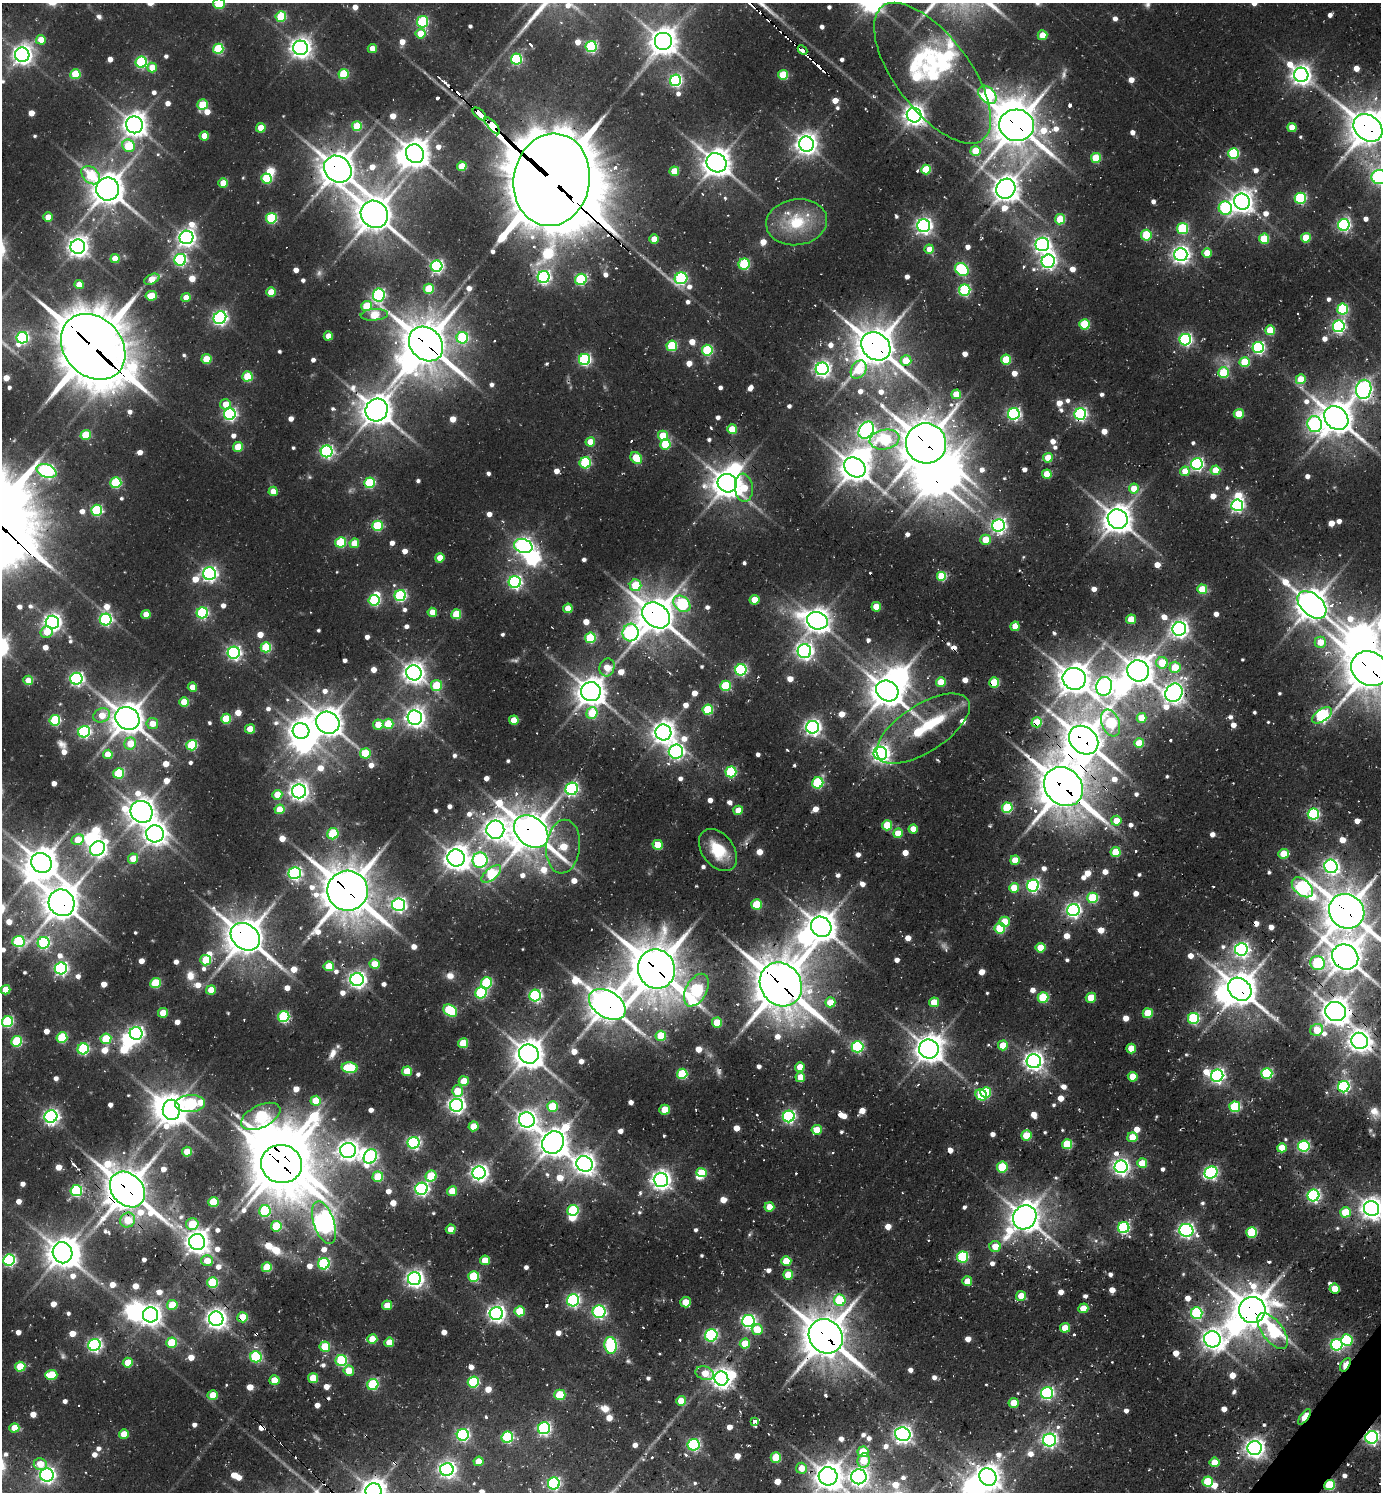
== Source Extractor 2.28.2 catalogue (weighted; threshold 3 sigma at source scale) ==
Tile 6 of 4 x 4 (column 2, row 2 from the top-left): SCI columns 1681-3059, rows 3048-4537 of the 6039 x 6026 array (HDU 1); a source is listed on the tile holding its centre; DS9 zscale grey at full resolution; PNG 1383 x 1494 px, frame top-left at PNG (2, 3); each listed source drawn as its Kron ellipse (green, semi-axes under 4 px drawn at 4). Shown black and unused: <1% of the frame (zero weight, under 2 of 3 exposures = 4% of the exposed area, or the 3 px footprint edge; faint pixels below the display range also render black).
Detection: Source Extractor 2.28.2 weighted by HDU 2 'WHT'; one run over the whole footprint, this tile lists its part. Background 0.117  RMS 0.011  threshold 0.0503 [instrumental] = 3 sigma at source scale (4.5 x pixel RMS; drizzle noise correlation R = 1.50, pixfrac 1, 0.05/0.05 arcsec/px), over >= 5 px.
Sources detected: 1004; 9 too faint to see at this stretch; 35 inside a brighter object's white glare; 23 cosmic-ray / hot-pixel residue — neither listed nor drawn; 8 inside a brighter listed object's ellipse — not listed separately; of the other 929, all 500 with FLUX_AUTO >= 17.9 (the completeness limit of this list) listed and drawn (429 fainter detections not listed), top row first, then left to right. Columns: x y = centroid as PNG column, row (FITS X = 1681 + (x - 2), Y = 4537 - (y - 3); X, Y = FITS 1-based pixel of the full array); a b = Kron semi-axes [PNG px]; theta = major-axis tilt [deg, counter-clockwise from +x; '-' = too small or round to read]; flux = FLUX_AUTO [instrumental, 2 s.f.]
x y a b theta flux
219 3 5 5 - 65
281 16 5 5 - 68
423 22 5 5 - 110
421 34 5 5 - 27
1042 35 5 5 - 30
41 40 5 4 - 22
663 41 9 9 - 1300
591 47 5 5 - 140
300 48 7 7 - 760
218 49 5 5 - 85
372 49 4 4 - 19
802 50 5 3 - 36
22 55 7 7 - 720
516 59 5 5 - 140
141 62 6 5 - 150
152 68 5 5 - 24
932 73 83 37 -53 120
75 74 5 5 - 52
343 74 5 5 - 68
783 75 5 5 - 53
1301 75 7 7 - 710
676 80 6 5 - 170
987 95 10 7 -47 170
202 105 5 5 - 49
479 114 8 3 -42 480
914 115 7 7 - 820
135 125 8 8 - 1000
1017 125 17 15 -5 2900
357 126 5 5 - 58
492 126 11 4 -48 790
1292 127 4 4 - 24
261 128 5 4 - 29
1368 128 16 12 -39 2300
204 136 4 4 - 24
806 144 7 7 - 860
129 146 6 6 - 65
976 151 5 5 - 46
1233 153 5 5 - 110
415 154 10 8 -56 1500
1096 158 5 5 - 51
716 163 10 9 - 1400
462 166 5 4 - 39
338 169 14 12 -42 2200
926 169 5 5 - 48
674 171 5 4 - 32
91 175 11 7 -44 47
1379 177 7 7 - 270
267 178 5 5 - 84
552 180 46 38 80 13000
223 183 5 4 - 27
108 189 11 11 - 1800
1006 189 10 9 - 1300
1300 198 5 5 - 130
1242 202 8 7 - 960
1225 208 7 6 - 160
374 214 14 13 - 2100
48 217 4 4 - 20
271 218 5 5 - 100
1060 219 5 5 - 45
797 222 30 23 9 58
1344 225 6 5 - 240
924 226 6 6 - 440
1182 228 5 5 - 100
1146 235 5 5 - 51
186 237 7 6 - 550
1306 238 5 5 - 38
654 239 4 4 - 22
1264 239 5 5 - 52
1042 244 7 6 - 410
78 247 7 7 - 790
929 249 4 4 - 18
1207 253 4 4 - 26
1181 255 6 6 - 540
115 259 4 4 - 25
180 260 6 6 - 190
1048 261 7 6 - 400
744 264 5 5 - 94
437 266 6 5 - 220
962 269 7 6 - 140
544 277 6 6 - 260
681 278 6 6 - 190
152 279 8 4 25 23
581 279 6 5 - 110
79 284 4 4 - 20
429 289 5 5 - 53
965 290 6 5 - 140
271 292 5 4 - 30
379 295 6 6 - 210
151 296 6 4 7 34
186 298 4 4 - 19
367 306 5 5 - 49
1343 309 5 5 - 100
374 315 13 6 5 47
220 318 7 6 - 320
1084 324 5 5 - 74
1339 326 6 5 - 250
1270 330 5 5 - 39
328 336 4 4 - 18
22 338 6 5 - 170
462 338 6 5 - 120
1185 340 6 5 - 210
426 344 19 15 -46 3200
672 346 5 5 - 84
876 346 16 13 -38 2600
93 347 36 29 -48 6300
1258 348 5 5 - 210
707 350 5 5 - 100
206 359 5 5 - 34
585 359 6 5 - 180
1006 360 5 5 - 45
906 361 5 5 - 26
1245 362 5 5 - 51
822 369 6 6 - 400
859 370 10 7 58 53
1223 373 5 5 - 65
247 376 5 5 - 57
1301 379 5 5 - 40
1364 389 10 7 77 510
956 394 5 4 - 27
225 404 5 5 - 20
377 410 11 11 - 1800
230 414 6 5 - 230
1014 414 6 5 - 240
1080 414 6 5 - 240
1239 414 5 5 - 36
1336 418 13 10 -42 1900
1315 424 8 7 - 290
732 429 5 5 - 32
866 430 9 7 56 500
86 435 5 5 - 47
663 436 5 5 - 37
884 439 15 10 10 110
590 442 5 4 - 25
926 443 20 20 - 3200
665 444 5 5 - 66
238 447 5 5 - 40
327 451 6 6 - 230
636 458 6 5 - 53
1048 458 5 5 - 29
585 463 6 5 - 96
1197 464 6 5 - 230
855 467 11 9 -34 1500
1215 470 5 4 - 31
46 471 10 6 -20 310
1185 471 5 4 - 24
1047 474 5 4 - 34
116 483 5 5 - 94
369 483 5 5 - 100
727 483 10 9 - 1700
744 488 14 9 -84 36
1134 489 5 5 - 26
273 491 4 4 - 20
1237 505 6 6 - 260
96 510 5 5 - 110
1118 519 10 9 - 1500
377 526 5 5 - 92
999 526 6 6 - 360
985 540 5 5 - 28
341 542 5 5 - 81
354 543 5 4 - 27
523 546 9 7 -19 450
440 558 4 4 - 21
209 574 6 6 - 350
942 576 5 5 - 58
515 582 6 6 - 250
635 585 6 5 - 46
1202 589 5 5 - 46
400 595 6 5 - 160
374 600 5 5 - 130
754 600 5 4 - 22
682 604 9 7 -42 140
1312 605 17 10 -41 1800
876 607 5 4 - 26
568 608 5 4 - 24
432 612 5 4 - 21
202 613 5 5 - 140
146 614 4 4 - 21
456 614 5 5 - 50
656 615 15 11 -39 2200
1131 619 5 5 - 27
106 620 6 6 - 200
817 621 10 8 -18 1000
52 622 6 6 - 540
1015 626 5 4 - 19
1179 629 7 6 - 550
46 632 6 5 - 18
631 633 9 8 - 320
590 638 5 5 - 80
1320 642 5 5 - 25
266 647 5 5 - 74
804 651 7 7 - 470
234 653 6 6 - 290
1162 663 6 5 - 44
607 667 9 7 72 20
1175 667 5 5 - 40
1370 669 19 16 -30 3000
741 670 6 5 - 190
1138 671 11 10 - 1600
414 673 8 7 - 890
76 679 6 6 - 290
1074 679 11 11 - 1600
28 680 5 4 - 19
941 682 5 4 - 32
994 682 5 5 - 55
436 685 5 5 - 49
725 686 5 5 - 73
1104 686 9 8 - 590
192 687 4 4 - 18
887 691 12 10 -34 1900
591 692 10 9 - 1500
1174 693 9 8 - 790
184 702 5 4 - 35
708 710 5 5 - 75
592 713 6 5 - 46
102 715 8 7 - 23
1322 715 11 6 34 220
127 718 12 11 - 1900
415 718 7 7 - 720
1141 718 5 5 - 25
226 719 5 5 - 51
55 720 5 5 - 100
514 720 5 4 - 24
1037 722 5 5 - 43
328 723 12 10 -29 1600
1110 723 14 8 -69 110
152 724 6 5 - 18
388 724 5 5 - 54
378 725 5 5 - 22
812 727 6 6 - 450
250 729 5 4 - 27
923 729 53 23 33 110
301 731 8 8 - 990
84 732 6 5 - 200
663 732 8 8 - 970
1084 740 16 13 -42 2500
130 743 6 6 - 27
1139 743 5 5 - 38
192 745 5 5 - 88
676 752 7 7 - 300
365 753 5 5 - 50
880 753 7 6 - 580
108 754 5 4 - 26
731 772 5 5 - 110
119 773 5 5 - 76
818 783 6 5 - 110
1063 787 21 18 -47 3400
572 789 6 6 - 210
299 791 7 7 - 630
277 795 5 5 - 26
1007 808 5 5 - 85
280 809 5 5 - 28
738 810 5 4 - 23
142 812 11 10 - 1300
1313 814 5 5 - 150
1116 821 5 5 - 24
887 825 5 5 - 44
913 829 4 4 - 18
495 830 9 9 - 880
531 832 19 14 -40 2700
898 833 5 5 - 27
155 834 9 8 - 970
333 834 5 5 - 71
78 840 6 5 - 26
658 845 5 5 - 29
563 847 27 17 84 62
97 848 8 6 38 470
718 850 24 15 -53 40
1116 852 5 5 - 44
1284 854 5 5 - 34
456 858 9 8 - 1200
133 859 5 5 - 27
480 860 7 7 - 230
1015 860 5 4 - 26
41 863 11 9 -37 1800
1331 866 7 6 - 360
295 873 6 6 - 250
491 874 12 6 40 88
1033 886 6 6 - 240
1302 887 12 7 -41 380
1014 888 5 5 - 28
348 891 20 20 - 3500
1093 898 5 5 - 77
62 903 14 12 -59 2200
757 904 5 5 - 57
399 905 6 6 - 300
1073 910 6 6 - 330
1347 911 18 16 -37 2800
1005 922 5 5 - 31
821 927 11 9 -44 1700
1000 928 5 5 - 66
245 937 16 12 -38 2900
18 941 6 5 - 120
43 943 6 5 - 170
1041 948 5 5 - 34
1241 949 6 6 - 330
1345 957 13 12 - 1800
206 960 5 5 - 52
1318 963 7 7 - 130
375 964 5 5 - 30
329 966 5 5 - 37
61 968 6 6 - 250
656 969 20 18 -68 3900
357 980 6 6 - 480
155 983 5 5 - 65
486 983 6 5 - 96
781 984 23 20 -54 4100
1240 989 13 10 -43 2100
5 990 5 4 - 29
211 990 5 4 - 22
696 990 18 10 61 200
481 993 6 5 - 120
535 995 6 6 - 200
1043 997 5 5 - 73
1091 998 5 5 - 34
830 1002 5 5 - 25
934 1002 5 5 - 28
607 1004 20 13 -32 2300
450 1011 7 5 -33 100
1335 1012 10 9 - 1500
163 1013 5 5 - 28
1148 1013 5 5 - 43
284 1017 5 5 - 120
1193 1018 5 5 - 130
7 1022 6 5 - 130
717 1023 5 5 - 32
1317 1030 6 5 - 31
136 1033 6 6 - 340
661 1036 5 5 - 46
62 1038 5 5 - 76
106 1039 5 5 - 58
17 1041 5 5 - 80
1360 1041 8 8 - 910
463 1043 5 5 - 46
1003 1045 5 5 - 33
857 1047 6 5 - 170
1131 1048 5 5 - 24
83 1049 6 5 - 130
929 1049 10 9 - 1400
529 1054 10 9 - 1700
1034 1061 7 7 - 640
800 1067 5 4 - 21
350 1068 8 5 -5 77
407 1071 5 5 - 37
1267 1073 5 5 - 130
682 1074 5 5 - 73
1217 1076 6 6 - 350
800 1077 5 5 - 21
1133 1077 5 5 - 28
464 1081 5 5 - 31
1344 1087 6 5 - 190
457 1091 5 5 - 31
986 1092 5 5 - 62
981 1095 6 5 - 62
316 1101 5 5 - 35
190 1104 15 8 5 160
457 1105 6 6 - 450
552 1106 5 5 - 56
1235 1107 5 5 - 100
171 1110 10 9 - 1600
665 1110 5 5 - 35
261 1116 21 11 26 150
789 1116 6 6 - 220
51 1117 6 6 - 380
527 1120 8 7 - 700
473 1126 5 5 - 30
817 1130 5 5 - 30
1026 1135 5 5 - 40
1132 1137 5 5 - 30
414 1143 6 6 - 230
553 1143 12 10 49 1600
1067 1144 5 5 - 55
1304 1146 5 5 - 160
1282 1148 5 4 - 23
348 1150 8 7 - 750
187 1152 5 5 - 25
370 1156 7 6 - 250
1142 1163 5 5 - 32
281 1164 20 19 - 3900
584 1164 8 7 - 830
1002 1167 5 5 - 73
1121 1167 6 6 - 440
479 1173 6 6 - 520
702 1173 5 4 - 40
1211 1173 7 6 - 240
431 1176 5 5 - 54
378 1177 5 5 - 54
661 1180 7 7 - 670
127 1189 20 15 -47 3000
421 1189 6 6 - 270
76 1191 6 5 - 140
452 1191 5 5 - 29
1313 1195 6 6 - 270
213 1202 5 5 - 55
769 1207 5 5 - 19
1372 1208 8 7 - 910
573 1210 5 5 - 98
265 1211 6 5 - 100
1345 1212 5 5 - 41
1025 1217 12 11 - 1700
128 1220 8 7 - 30
324 1223 22 10 -72 960
192 1224 6 6 - 51
276 1226 5 5 - 66
1124 1228 6 5 - 160
451 1229 5 4 - 19
1186 1230 7 6 - 380
1252 1232 5 5 - 83
197 1242 8 8 - 1000
995 1246 5 5 - 22
62 1253 10 10 - 1600
962 1257 5 5 - 110
9 1260 6 5 - 200
485 1260 5 5 - 26
207 1261 6 5 - 20
786 1261 5 5 - 36
324 1264 6 5 - 140
267 1267 5 5 - 52
788 1275 5 5 - 33
474 1276 5 5 - 74
414 1279 6 6 - 510
967 1281 5 4 - 22
213 1282 5 5 - 78
1335 1289 5 5 - 27
1021 1296 5 5 - 20
573 1300 6 6 - 240
840 1300 6 6 - 69
685 1302 5 5 - 20
172 1305 5 5 - 43
387 1305 5 5 - 22
1083 1308 5 5 - 24
1252 1310 13 13 - 2500
520 1311 5 5 - 45
599 1312 6 6 - 200
1197 1313 6 6 - 140
496 1314 6 6 - 510
150 1315 7 7 - 840
243 1317 5 5 - 47
216 1319 7 7 - 780
748 1321 6 6 - 240
1065 1328 5 5 - 26
757 1330 5 5 - 35
1273 1331 21 10 -52 110
711 1335 6 6 - 170
826 1336 18 16 -48 3300
372 1339 5 5 - 28
1212 1339 8 8 - 790
1347 1340 6 5 - 95
389 1342 5 5 - 26
171 1343 5 5 - 46
745 1344 5 5 - 28
94 1345 6 6 - 260
611 1345 8 6 -82 170
1337 1345 6 6 - 200
325 1347 5 5 - 55
256 1357 6 5 - 120
341 1361 5 5 - 120
128 1363 5 5 - 31
1345 1365 7 4 58 46
20 1367 5 5 - 49
349 1371 5 5 - 22
705 1373 9 6 -20 24
51 1375 6 5 - 51
313 1378 5 5 - 37
721 1378 7 7 - 740
274 1380 5 5 - 26
473 1382 5 5 - 110
373 1384 6 5 - 94
1047 1393 6 6 - 230
213 1395 5 5 - 29
560 1395 5 5 - 56
681 1401 5 5 - 23
1014 1403 5 5 - 25
1304 1417 9 4 53 56
755 1421 4 4 - 29
14 1428 5 4 - 26
544 1428 6 6 - 230
124 1434 5 4 - 30
903 1434 8 6 -19 540
463 1435 6 6 - 210
507 1437 6 5 - 130
1372 1437 6 6 - 260
1049 1440 6 6 - 350
693 1445 6 6 - 190
1255 1448 7 7 - 690
863 1452 5 5 - 45
776 1457 5 5 - 47
863 1460 7 6 - 26
478 1461 5 5 - 23
1214 1462 5 5 - 24
40 1464 6 6 - 21
801 1468 5 5 - 19
447 1469 7 6 - 470
47 1475 7 6 - 390
828 1476 9 9 - 1500
859 1477 7 7 - 610
988 1477 9 8 - 1100
1208 1482 5 5 - 56
554 1483 6 6 - 210
1330 1485 5 5 - 83
373 1491 8 8 - 1100
Overlapping masked pixels (flux is a lower limit): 51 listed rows (the first 20) at x y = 802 50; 932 73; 479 114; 1017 125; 492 126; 1368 128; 338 169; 552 180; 374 214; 426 344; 876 346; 93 347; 377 410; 1080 414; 1336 418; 926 443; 727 483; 656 615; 1370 669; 994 682
Isophote crosses this tile's border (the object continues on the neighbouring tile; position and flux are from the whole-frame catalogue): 10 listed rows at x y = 219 3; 932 73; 1368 128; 1379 177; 1370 669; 1372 1208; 828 1476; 859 1477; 988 1477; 373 1491